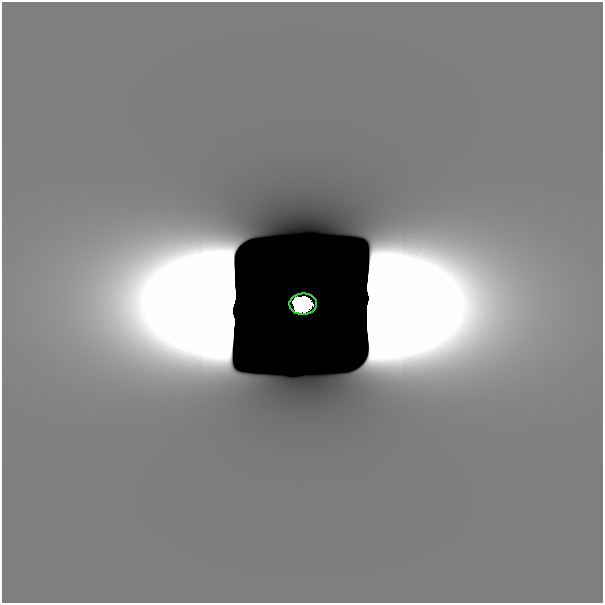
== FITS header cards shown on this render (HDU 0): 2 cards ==
NAXIS1  =                  601
NAXIS2  =                  601

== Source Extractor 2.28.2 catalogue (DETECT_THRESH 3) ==
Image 601 x 601 px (HDU 0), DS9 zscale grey, 1 PNG px = 1 image px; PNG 605 x 605 px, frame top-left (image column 1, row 601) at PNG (2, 2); each listed source drawn as its Kron ellipse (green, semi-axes under 4 px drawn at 4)
Background -9.17e-14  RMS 1.0e-12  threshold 3.04e-12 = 3 sigma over >= 5 px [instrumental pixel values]
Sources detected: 3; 2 with non-positive FLUX_AUTO (blend fragments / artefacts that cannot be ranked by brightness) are neither listed nor drawn; the other 1 listed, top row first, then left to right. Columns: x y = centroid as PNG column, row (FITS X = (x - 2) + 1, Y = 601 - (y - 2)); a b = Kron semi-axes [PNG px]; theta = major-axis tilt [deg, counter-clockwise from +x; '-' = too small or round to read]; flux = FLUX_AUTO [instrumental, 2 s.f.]
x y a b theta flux
303 304 14 10 -2 9.7
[2 non-positive-flux detections neither listed nor drawn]